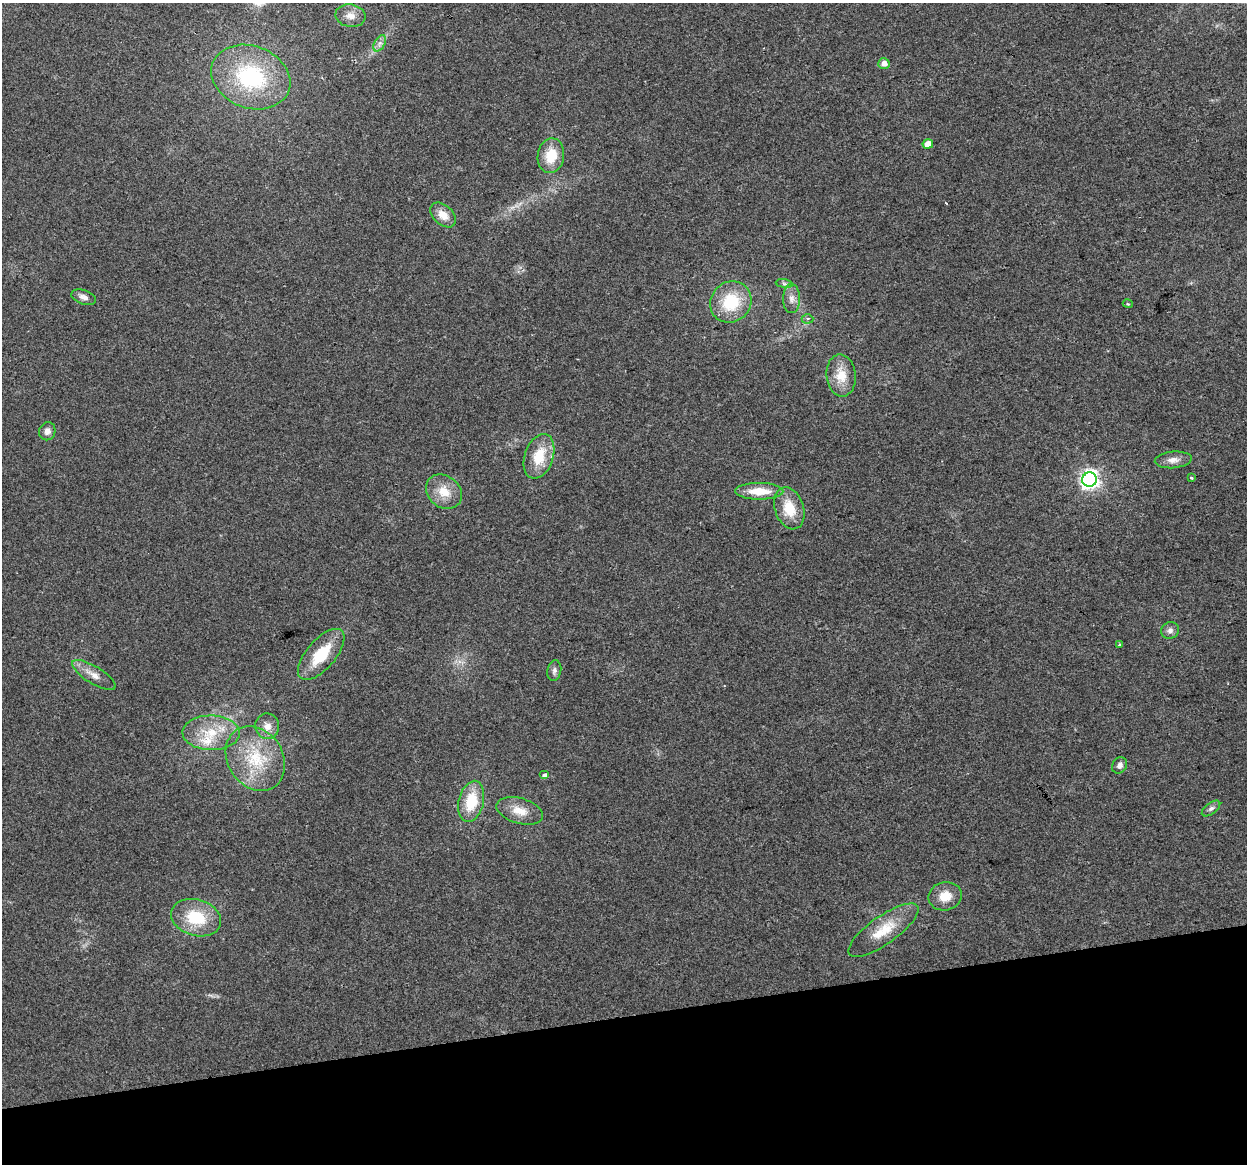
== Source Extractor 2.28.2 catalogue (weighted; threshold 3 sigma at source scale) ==
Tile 14 of 4 x 4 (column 2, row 4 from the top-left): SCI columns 1246-2490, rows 81-1242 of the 4980 x 4762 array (HDU 1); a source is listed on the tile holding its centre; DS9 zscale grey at full resolution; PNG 1249 x 1166 px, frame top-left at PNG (2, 3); each listed source drawn as its Kron ellipse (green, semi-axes under 4 px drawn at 4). Shown black and unused: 13% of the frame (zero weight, under 2 of 3 exposures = <1% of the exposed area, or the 3 px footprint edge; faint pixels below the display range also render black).
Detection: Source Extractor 2.28.2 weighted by HDU 2 'WHT'; one run over the whole footprint, this tile lists its part. Background 0.0471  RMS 0.0068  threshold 0.0305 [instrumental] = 3 sigma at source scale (4.5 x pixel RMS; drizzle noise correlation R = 1.50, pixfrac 1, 0.0396/0.0396 arcsec/px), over >= 5 px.
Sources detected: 39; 1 inside a brighter listed object's ellipse — not listed separately; the other 38 listed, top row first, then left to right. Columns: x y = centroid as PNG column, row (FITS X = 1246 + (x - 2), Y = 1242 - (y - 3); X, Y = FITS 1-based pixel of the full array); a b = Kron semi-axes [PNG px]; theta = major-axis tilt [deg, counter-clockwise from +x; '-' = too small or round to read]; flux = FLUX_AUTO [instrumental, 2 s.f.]
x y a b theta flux
350 16 15 11 -10 6.4
380 43 9 5 59 2.6
884 63 6 5 - 4.8
251 77 40 31 -21 68
928 144 5 5 - 6.8
551 156 17 13 81 17
443 215 15 9 -42 8.2
784 284 8 4 -9 1.5
84 297 13 7 -18 3.5
791 299 14 8 -89 4.7
731 302 21 19 44 31
1128 304 5 3 - 0.6
807 319 6 4 1 1.5
841 375 21 14 -84 14
47 431 9 8 - 3.7
539 456 23 14 71 20
1173 460 18 8 5 5.3
1191 477 3 3 - 2.2
1089 480 7 7 - 310
759 491 24 8 -1 16
444 492 19 16 -38 13
789 508 21 14 -71 18
1170 630 9 8 - 3
1119 645 3 3 - 1.4
321 654 31 14 49 25
554 670 10 7 79 2.4
94 675 25 8 -32 7.3
267 726 13 12 - 6.3
211 733 28 17 -2 23
255 758 34 27 -57 37
1120 765 8 7 - 2.9
545 775 5 4 - 2.6
471 801 21 12 77 23
1211 808 11 5 37 2.3
520 811 24 12 -16 11
945 896 17 14 13 11
196 918 25 18 -16 28
883 930 42 14 35 19